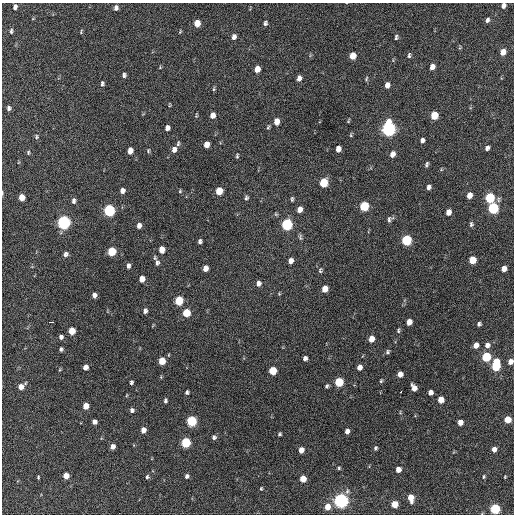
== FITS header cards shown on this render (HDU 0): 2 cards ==
NAXIS1  =                  512 / Axis length
NAXIS2  =                  512 / Axis length

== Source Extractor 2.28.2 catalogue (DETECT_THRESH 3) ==
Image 512 x 512 px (HDU 0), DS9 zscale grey, 1 PNG px = 1 image px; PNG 516 x 516 px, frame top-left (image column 1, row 512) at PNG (2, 3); no overlay
Background 213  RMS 14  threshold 43.4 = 3 sigma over >= 5 px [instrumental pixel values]
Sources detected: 153; all 153 listed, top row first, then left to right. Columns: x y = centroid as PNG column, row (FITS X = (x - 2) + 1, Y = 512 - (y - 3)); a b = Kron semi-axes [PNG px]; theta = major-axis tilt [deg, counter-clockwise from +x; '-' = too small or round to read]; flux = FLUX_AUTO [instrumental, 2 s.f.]
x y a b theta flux
503 6 5 4 - 3300
15 7 6 4 79 3400
116 8 6 5 - 3000
487 20 6 4 65 2500
197 23 6 5 - 12000
265 23 5 4 - 2100
11 31 6 4 83 1800
81 32 6 2 70 870
180 32 5 3 - 910
234 37 7 5 72 3700
396 37 6 3 85 1900
460 47 6 3 71 1000
503 52 6 5 - 8500
409 55 6 4 78 1900
353 56 6 5 - 14000
432 67 6 4 65 6100
257 69 6 5 - 9600
124 75 6 5 - 2500
299 78 6 4 71 4500
366 79 7 4 72 1300
102 84 6 4 87 2000
387 85 6 5 - 5300
214 89 6 4 81 1300
9 108 5 4 - 2500
196 115 5 3 - 1100
213 115 6 5 - 5500
434 115 6 5 - 23000
276 121 6 5 - 8300
348 121 4 3 - 1000
268 127 6 4 66 1400
167 128 5 4 - 4200
388 129 7 6 - 290000
351 135 6 3 83 1100
36 137 6 5 - 1600
422 140 5 4 - 3100
178 143 7 4 82 1800
206 144 6 4 70 8800
487 148 5 4 - 3200
174 149 7 5 77 4800
338 149 6 4 72 6200
130 151 6 4 81 7800
148 151 6 4 89 1400
28 152 6 4 88 1200
392 154 7 5 64 5200
237 156 5 3 - 1300
427 164 6 3 70 1900
323 183 6 5 - 32000
429 187 5 4 - 3000
122 191 6 5 - 4400
180 191 5 5 - 1100
219 191 6 5 - 19000
2 193 5 2 - 1000
469 195 6 4 64 8000
22 197 5 5 - 11000
246 198 6 5 - 1900
490 198 6 5 - 59000
292 199 7 4 89 1500
73 201 7 5 87 2600
364 206 6 5 - 50000
493 208 6 6 - 80000
300 209 6 5 - 5800
109 210 6 5 - 130000
448 212 6 4 74 7000
389 219 8 5 81 2500
64 222 6 6 - 210000
287 224 6 6 - 94000
471 224 6 5 - 2000
139 226 6 4 78 4400
300 237 8 5 -89 1900
407 240 6 5 - 72000
200 241 4 4 - 2400
162 250 6 5 - 11000
112 251 6 5 - 36000
66 254 6 5 - 2800
155 258 7 5 -73 1500
472 260 6 5 - 20000
291 261 6 5 - 5300
157 263 7 5 78 2600
128 266 6 4 82 2700
205 268 5 4 - 6200
504 269 5 4 - 6600
320 270 8 4 84 1900
142 279 5 5 - 9000
258 283 6 5 - 4200
325 289 6 5 - 9500
279 294 4 4 - 970
94 295 5 4 - 4200
179 301 6 5 - 39000
145 311 5 4 - 3200
186 313 6 5 - 27000
51 322 4 2 - 5100
409 322 5 5 - 9000
479 324 4 4 - 2200
398 330 6 4 82 1600
72 331 5 5 - 18000
61 337 5 5 - 2700
371 339 5 5 - 8800
476 345 5 4 - 6400
487 345 7 6 - 4300
61 349 4 3 - 1800
387 352 6 5 - 1900
486 357 6 5 - 52000
305 358 5 4 - 3400
162 361 5 5 - 19000
510 362 5 5 - 5800
496 365 9 5 83 58000
85 367 5 4 - 5800
359 367 5 4 - 6400
273 371 6 5 - 27000
400 374 5 5 - 6700
381 381 5 4 - 1200
131 382 4 3 - 2100
339 382 6 5 - 40000
327 386 5 4 - 1700
21 387 6 5 - 8000
414 388 7 5 -68 6800
187 392 4 4 - 1900
401 392 3 3 - 3300
430 392 5 4 - 4700
127 395 5 3 - 830
441 400 5 5 - 11000
165 401 5 4 - 2000
86 406 5 5 - 11000
132 410 5 5 - 2700
508 420 5 5 - 19000
192 421 6 5 - 79000
94 422 5 4 - 4400
460 422 5 4 - 7600
143 430 5 5 - 6100
347 431 5 4 - 3700
280 434 4 3 - 1400
214 437 5 5 - 2400
186 442 6 5 - 60000
113 447 5 4 - 5100
375 448 5 4 - 1600
494 449 5 4 - 5400
301 450 5 4 - 7600
339 468 4 4 - 1100
398 469 5 4 - 8100
66 476 5 4 - 10000
187 476 5 5 - 2500
38 477 4 3 - 1000
147 477 5 4 - 1700
484 477 5 4 - 1300
505 477 4 3 - 870
303 479 5 5 - 12000
261 489 5 4 - 1100
347 491 8 5 74 2300
411 498 7 5 -82 13000
341 500 6 6 - 330000
394 504 5 5 - 17000
327 507 6 6 - 10000
495 509 5 5 - 76000
At the frame edge (FLAGS 8, measured only in part): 3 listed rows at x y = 503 6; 2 193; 510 362